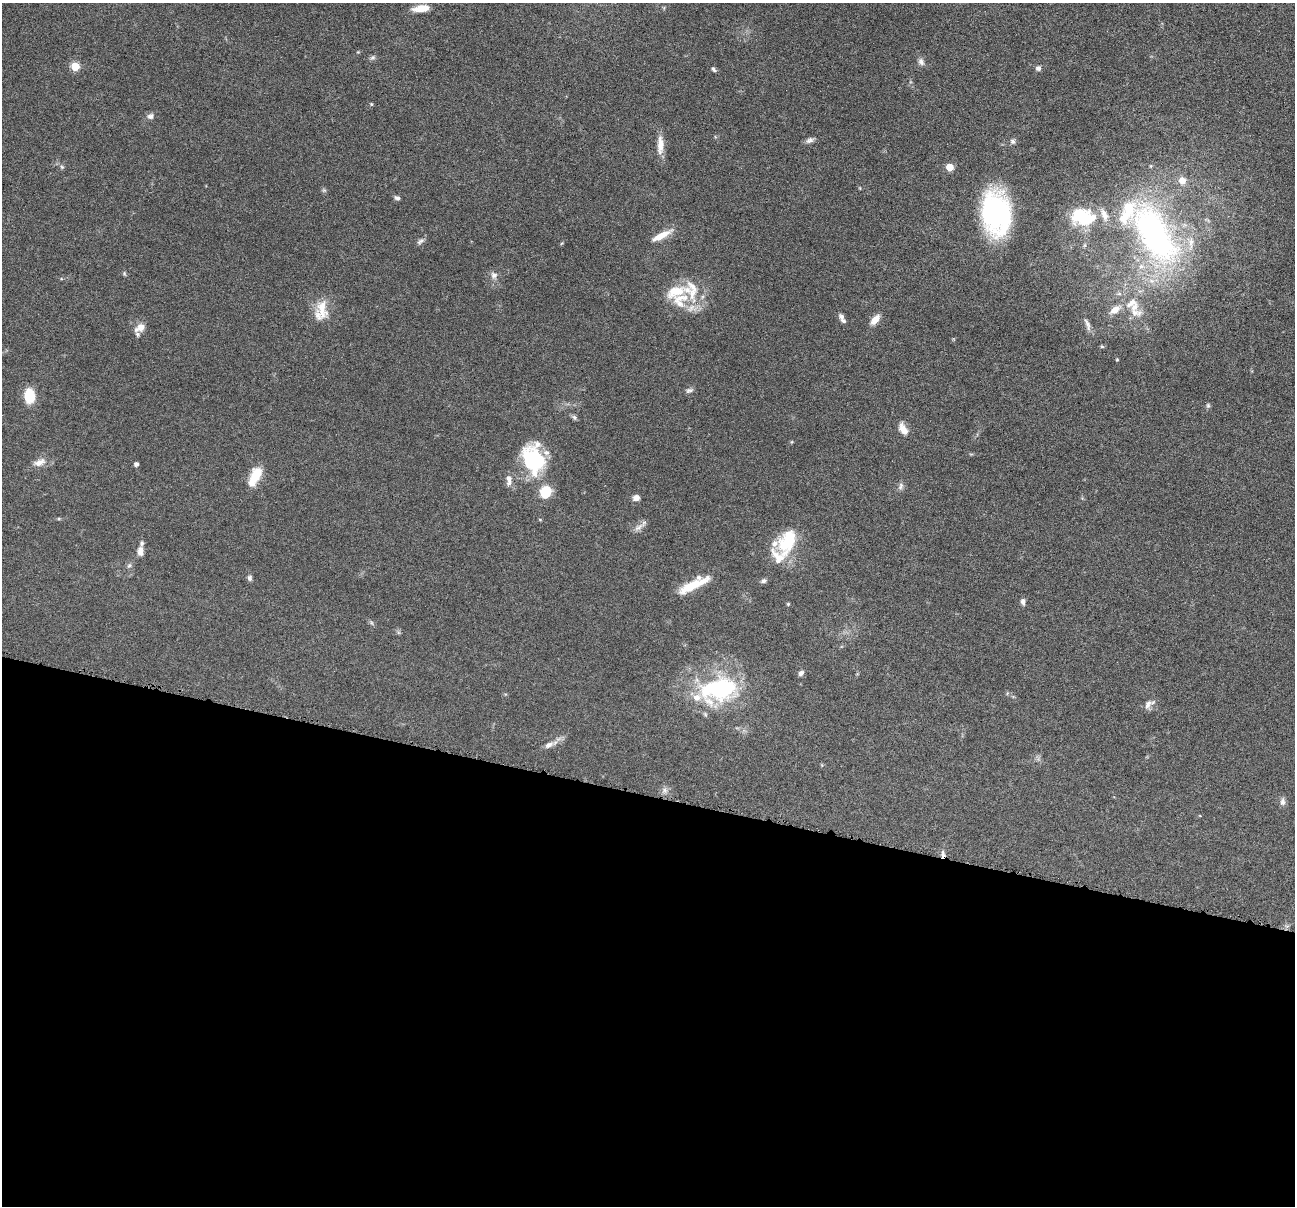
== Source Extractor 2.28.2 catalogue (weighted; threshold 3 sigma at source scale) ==
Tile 14 of 4 x 4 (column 2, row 4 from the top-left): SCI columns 1298-2590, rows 255-1458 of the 5182 x 5200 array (HDU 1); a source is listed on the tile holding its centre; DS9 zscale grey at full resolution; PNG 1297 x 1208 px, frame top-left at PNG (2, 3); no overlay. Shown black and unused: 34% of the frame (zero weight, under 4 of 8 exposures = <1% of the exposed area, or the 3 px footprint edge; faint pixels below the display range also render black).
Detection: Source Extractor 2.28.2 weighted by HDU 2 'WHT'; one run over the whole footprint, this tile lists its part. Background 0.0362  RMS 0.0035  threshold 0.0142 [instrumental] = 3 sigma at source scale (4.09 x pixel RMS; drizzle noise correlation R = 1.36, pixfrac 0.8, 0.05/0.05 arcsec/px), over >= 5 px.
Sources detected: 77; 15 inside a brighter listed object's ellipse — not listed separately; the other 62 listed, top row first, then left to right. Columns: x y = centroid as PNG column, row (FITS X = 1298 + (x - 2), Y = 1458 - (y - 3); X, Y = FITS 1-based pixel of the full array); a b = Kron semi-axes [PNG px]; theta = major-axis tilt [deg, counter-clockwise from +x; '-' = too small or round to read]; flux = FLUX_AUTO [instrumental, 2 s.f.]
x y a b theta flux
421 8 16 6 6 5.4
373 57 8 5 7 0.71
921 62 10 7 -59 1.3
75 66 5 5 - 12
1038 68 6 6 - 1
713 69 6 4 -57 0.63
371 104 4 4 - 0.33
150 116 8 8 - 1.1
809 140 11 7 20 1.2
1013 141 8 7 - 0.84
660 145 26 8 89 3.7
62 167 6 4 -44 0.53
950 167 5 5 - 7.5
1182 180 9 8 - 2.9
324 190 7 4 0 0.48
397 198 6 5 - 0.85
996 213 29 20 -82 82
1083 217 32 21 -12 17
1154 234 87 38 -59 92
661 236 25 7 28 4.7
420 241 11 5 34 0.92
124 274 6 5 - 0.43
494 275 10 8 -28 1.5
680 300 26 21 35 10
1131 303 20 11 35 4.1
322 309 28 14 -86 6.4
841 316 8 6 -60 1.1
875 319 12 6 48 3.4
1087 324 19 6 -72 1.6
140 327 15 9 28 3
1102 346 6 4 -1 0.4
1117 360 4 3 - 0.3
689 390 11 6 20 0.92
29 396 15 11 -84 7.7
1208 405 7 5 -70 0.54
574 417 7 6 - 0.69
903 429 15 8 -62 2.9
533 459 32 23 -74 26
39 462 16 9 21 2.6
136 464 4 4 - 1.1
255 477 25 11 65 6.9
509 480 15 6 89 1.8
901 486 11 6 71 1
545 492 13 11 60 7.7
636 498 7 6 - 1.7
638 527 17 6 36 1.6
788 541 32 21 59 13
140 551 12 7 86 1.9
129 565 7 5 43 0.68
250 578 7 6 - 0.76
763 581 8 6 25 0.82
693 585 36 8 26 8.6
1023 602 7 6 - 1
788 604 4 4 - 0.37
372 623 6 4 -71 0.47
801 673 7 5 47 0.99
719 689 46 28 9 40
1148 704 13 8 64 1.7
549 745 13 7 26 1.7
665 790 8 6 -23 1.1
1282 801 11 7 83 1.1
943 855 11 4 -88 1.3
Overlapping masked pixels (flux is a lower limit): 1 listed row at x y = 943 855